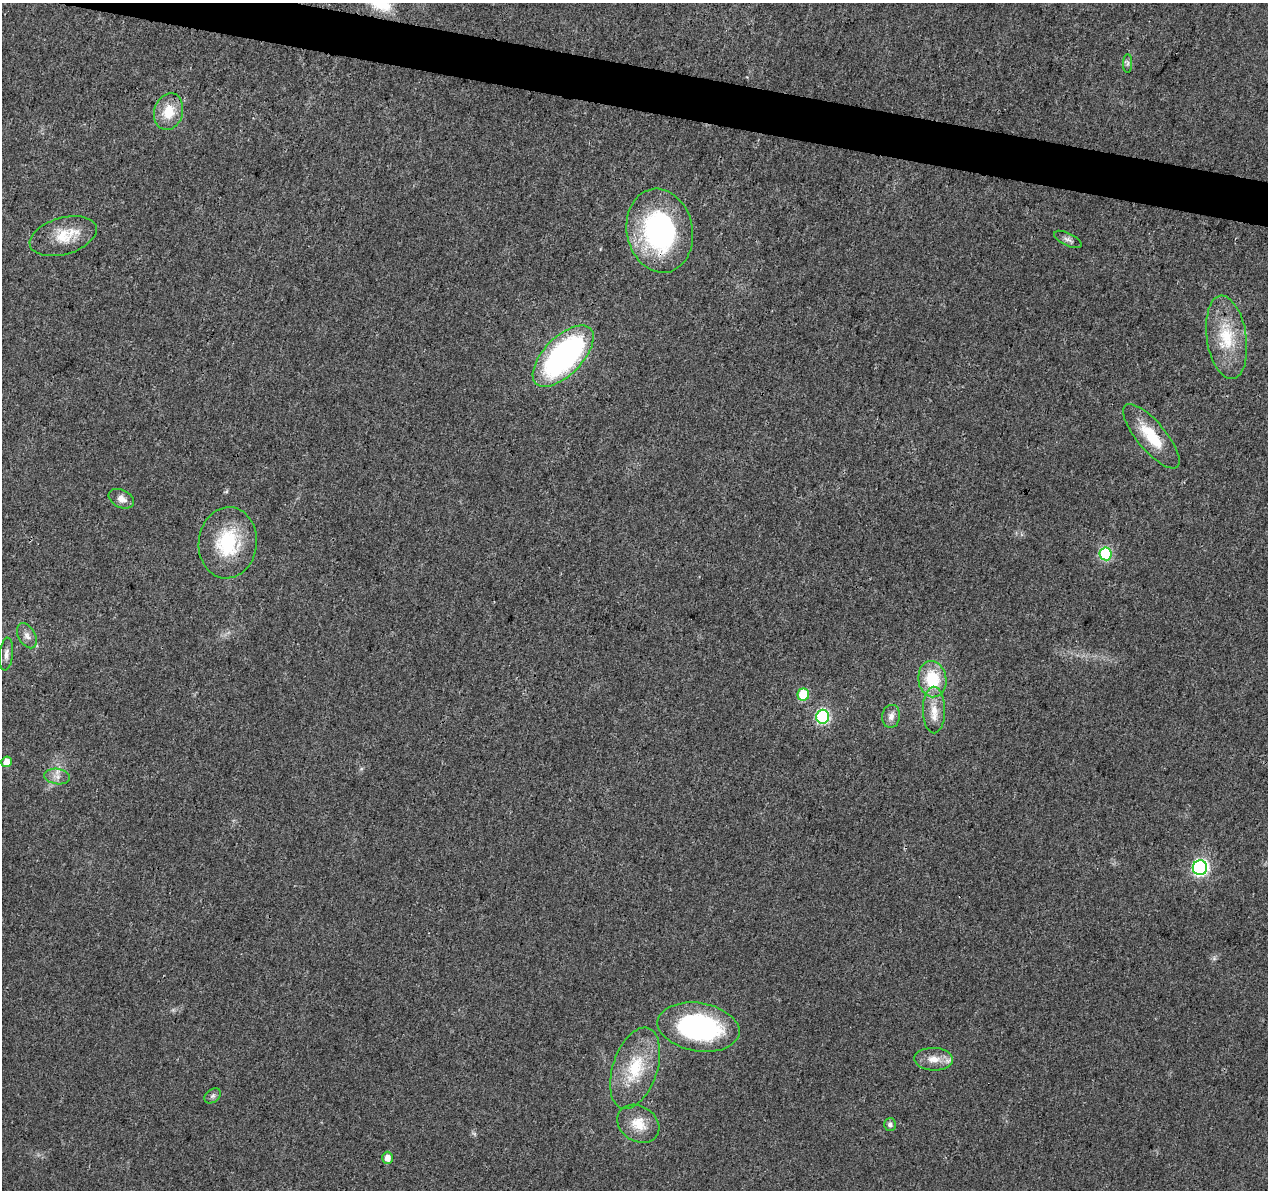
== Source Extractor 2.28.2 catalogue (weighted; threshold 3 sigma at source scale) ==
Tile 11 of 4 x 4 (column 3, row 3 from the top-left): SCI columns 2531-3796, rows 1415-2602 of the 5076 x 5262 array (HDU 1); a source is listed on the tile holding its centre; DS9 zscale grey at full resolution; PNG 1270 x 1192 px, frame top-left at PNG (2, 3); each listed source drawn as its Kron ellipse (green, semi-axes under 4 px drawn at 4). Shown black and unused: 3% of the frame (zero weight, under 3 of 4 exposures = <1% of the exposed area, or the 3 px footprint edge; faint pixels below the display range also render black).
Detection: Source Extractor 2.28.2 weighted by HDU 2 'WHT'; one run over the whole footprint, this tile lists its part. Background 0.0223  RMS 0.003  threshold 0.0135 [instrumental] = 3 sigma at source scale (4.5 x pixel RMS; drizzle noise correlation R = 1.50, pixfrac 1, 0.0396/0.0396 arcsec/px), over >= 5 px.
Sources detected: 29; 1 inside a brighter listed object's ellipse — not listed separately; the other 28 listed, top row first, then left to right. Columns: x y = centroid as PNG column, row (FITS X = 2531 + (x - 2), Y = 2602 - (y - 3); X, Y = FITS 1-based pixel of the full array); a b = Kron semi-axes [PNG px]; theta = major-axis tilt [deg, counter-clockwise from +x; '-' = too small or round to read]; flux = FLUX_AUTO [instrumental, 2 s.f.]
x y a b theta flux
1128 63 9 4 89 0.74
169 112 18 14 75 6.8
660 231 42 33 -79 53
63 236 34 18 16 8.6
1068 239 15 6 -26 1.3
1227 337 42 20 -82 14
563 356 39 19 45 71
1151 436 40 14 -50 11
121 499 13 9 -26 2.1
228 543 36 29 84 18
1106 554 6 6 - 30
27 636 14 8 -60 1.8
6 654 16 6 84 1.6
932 679 18 14 -83 12
803 694 6 6 - 12
934 710 23 11 -90 4.7
891 716 11 9 83 1.7
823 717 7 6 - 46
6 762 5 5 - 2.9
57 777 13 7 -8 1.9
1200 868 7 7 - 76
699 1027 41 24 -9 50
934 1059 19 11 -2 4
635 1068 42 22 71 15
213 1096 9 6 40 0.83
638 1124 22 17 -33 6.1
890 1124 6 6 - 0.83
387 1158 6 5 - 2.1
Overlapping masked pixels (flux is a lower limit): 1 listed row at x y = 660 231